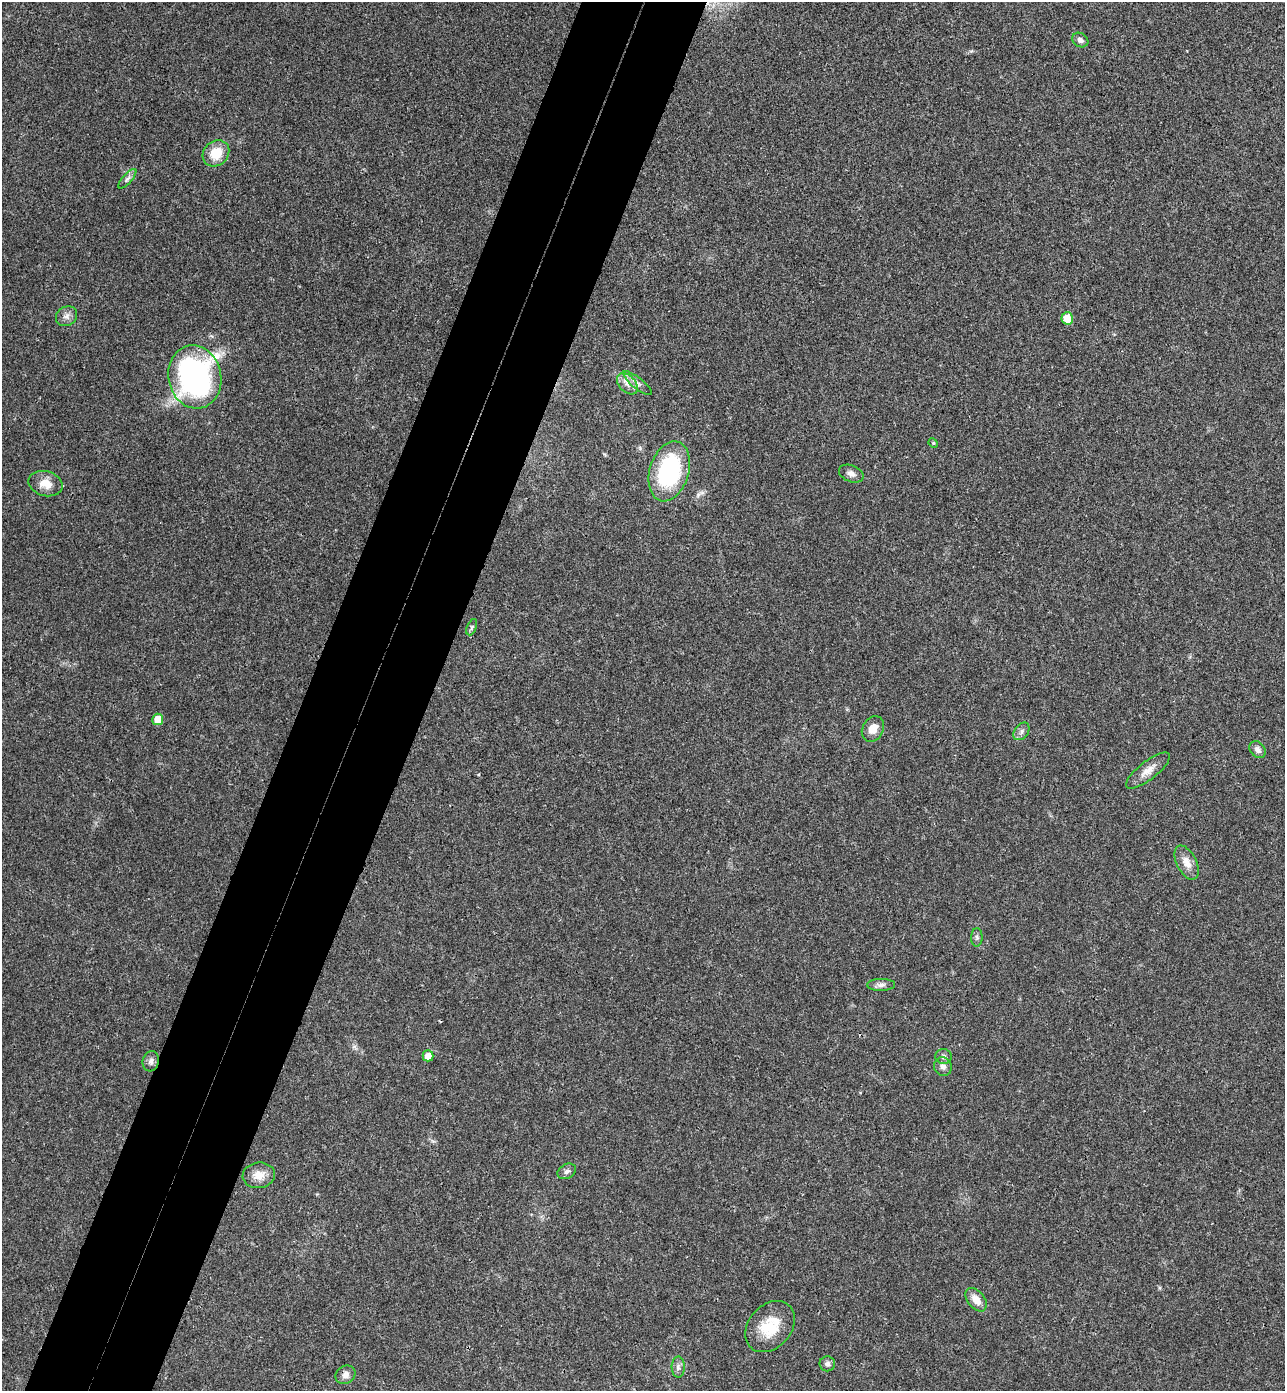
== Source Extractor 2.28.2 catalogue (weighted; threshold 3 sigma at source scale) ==
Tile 7 of 4 x 4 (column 3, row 2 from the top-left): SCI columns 2760-4042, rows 2808-4196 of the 5652 x 5613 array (HDU 1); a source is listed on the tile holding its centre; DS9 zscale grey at full resolution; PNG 1287 x 1393 px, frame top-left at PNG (2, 2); each listed source drawn as its Kron ellipse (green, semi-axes under 4 px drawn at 4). Shown black and unused: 10% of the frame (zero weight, under 3 of 4 exposures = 6% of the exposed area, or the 3 px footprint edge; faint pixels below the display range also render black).
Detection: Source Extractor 2.28.2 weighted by HDU 2 'WHT'; one run over the whole footprint, this tile lists its part. Background 0.0786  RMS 0.0047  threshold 0.0214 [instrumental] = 3 sigma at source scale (4.5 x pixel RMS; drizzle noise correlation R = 1.50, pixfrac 1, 0.05/0.05 arcsec/px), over >= 5 px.
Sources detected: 32; all 32 listed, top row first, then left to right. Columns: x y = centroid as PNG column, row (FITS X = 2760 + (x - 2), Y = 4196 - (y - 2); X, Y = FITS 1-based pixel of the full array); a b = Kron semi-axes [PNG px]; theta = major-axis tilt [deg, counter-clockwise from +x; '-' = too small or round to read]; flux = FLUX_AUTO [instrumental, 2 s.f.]
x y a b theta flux
1080 40 8 7 - 1.8
216 153 14 12 44 11
127 179 12 4 49 1.6
67 316 11 9 35 2.6
1067 318 6 6 - 9.2
195 377 32 26 -78 140
637 383 18 5 -39 2.5
627 384 12 8 -44 3.4
933 443 5 4 - 0.61
669 471 31 19 73 57
851 474 13 8 -22 2.4
45 484 17 12 -15 6.4
472 627 8 4 67 0.92
158 719 5 5 - 7
873 729 13 10 62 4.9
1021 731 10 6 52 1.8
1258 750 9 7 -49 2.2
1148 771 27 9 38 5.1
1187 863 18 10 -63 5
977 937 9 5 89 1.2
881 985 14 6 1 2
428 1056 5 5 - 4.6
944 1057 8 7 - 1.6
151 1061 10 8 75 2.1
943 1066 9 8 - 2.2
567 1171 10 7 27 1.7
259 1175 16 12 7 5.8
976 1300 13 8 -51 5.2
770 1327 28 21 49 15
827 1364 8 7 - 1.6
678 1367 10 6 -90 1.8
346 1375 10 8 32 2.6
Overlapping masked pixels (flux is a lower limit): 1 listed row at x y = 346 1375